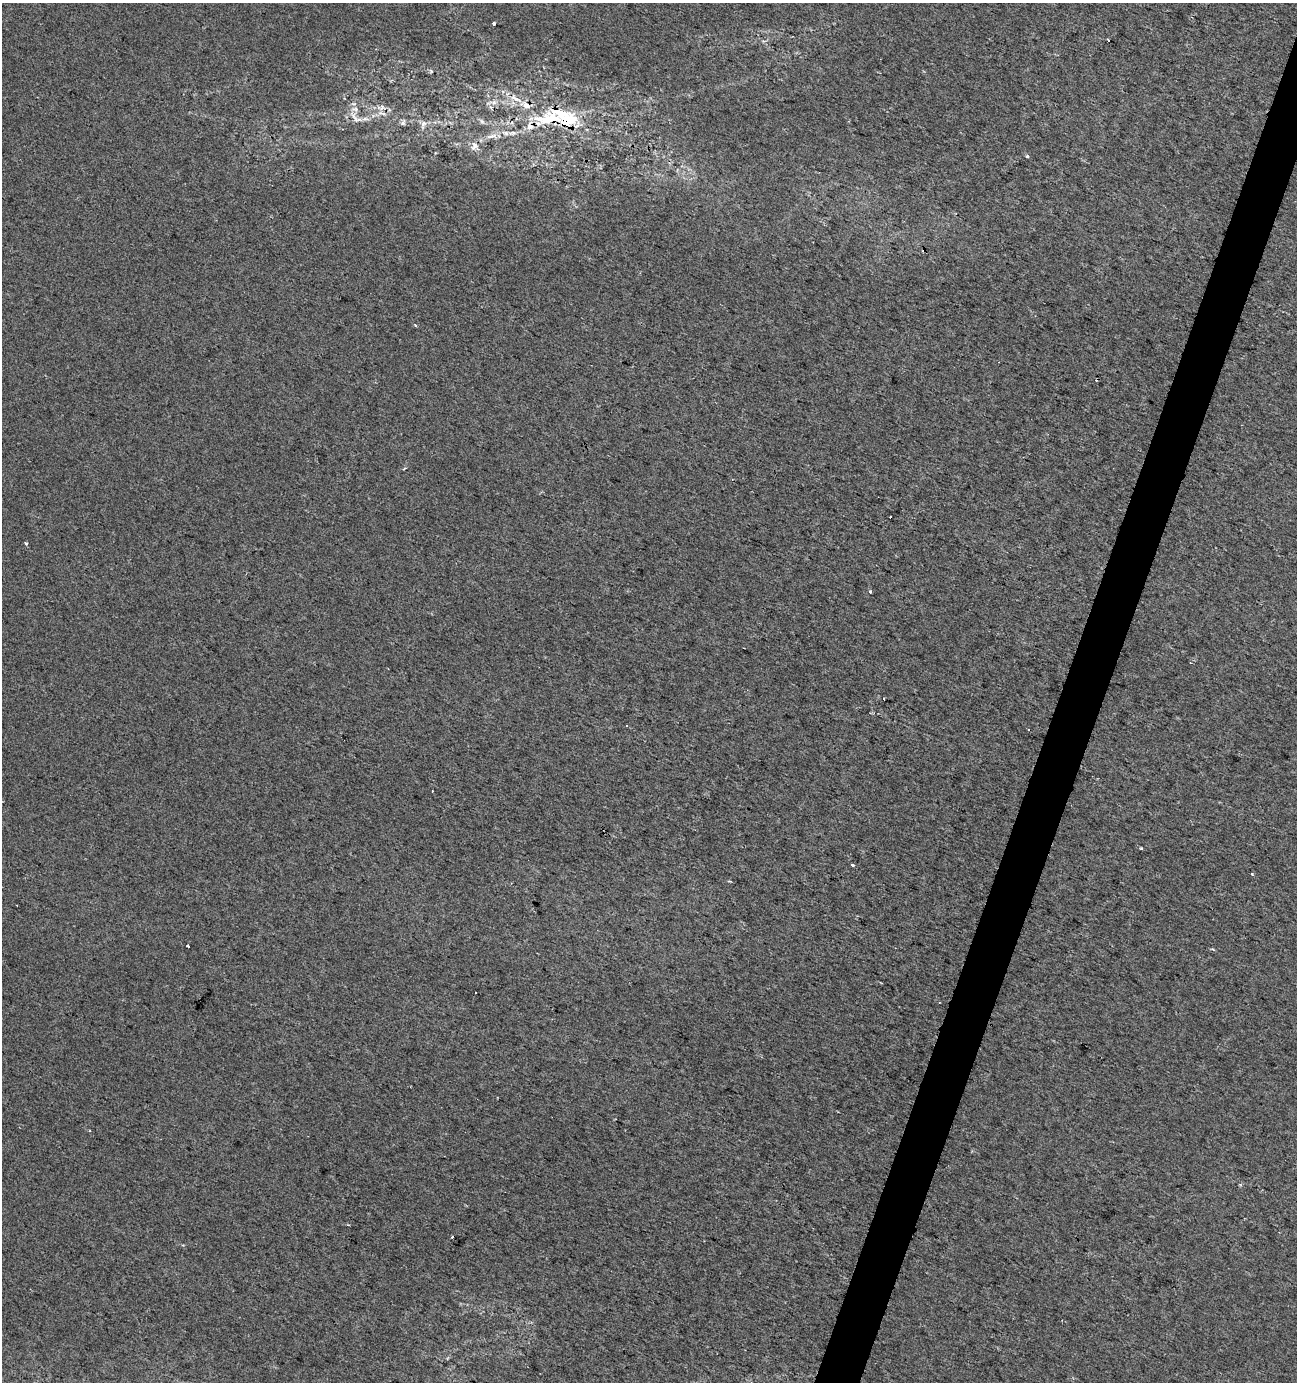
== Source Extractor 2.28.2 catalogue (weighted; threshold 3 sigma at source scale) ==
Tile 10 of 4 x 4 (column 2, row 3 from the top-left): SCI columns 1506-2800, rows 1388-2767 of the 5665 x 5528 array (HDU 1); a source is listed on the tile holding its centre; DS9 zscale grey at full resolution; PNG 1299 x 1384 px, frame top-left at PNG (2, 3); no overlay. Shown black and unused: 3% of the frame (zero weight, under 2 of 3 exposures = <1% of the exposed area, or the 3 px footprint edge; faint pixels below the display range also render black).
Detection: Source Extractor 2.28.2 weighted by HDU 2 'WHT'; one run over the whole footprint, this tile lists its part. Background 0.0287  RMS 0.0052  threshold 0.0234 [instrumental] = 3 sigma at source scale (4.5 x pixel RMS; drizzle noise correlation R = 1.50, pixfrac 1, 0.0396/0.0396 arcsec/px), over >= 5 px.
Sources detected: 37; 8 cosmic-ray / hot-pixel residue — not listed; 5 inside a brighter listed object's ellipse — not listed separately; the other 24 listed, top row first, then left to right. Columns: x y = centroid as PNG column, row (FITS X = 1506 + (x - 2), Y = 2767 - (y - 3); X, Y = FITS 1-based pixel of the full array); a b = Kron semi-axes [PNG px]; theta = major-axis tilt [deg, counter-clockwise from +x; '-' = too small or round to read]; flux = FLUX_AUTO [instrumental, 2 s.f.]
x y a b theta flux
494 23 3 3 - 1.8
1108 40 3 3 - 1.4
431 71 6 4 -72 0.69
515 98 18 6 -29 5.1
494 102 7 6 - 1.9
382 113 13 3 -20 1.4
356 118 22 9 -40 5.2
551 118 54 18 6 34
482 121 7 6 - 1.3
403 123 7 6 - 1.4
423 124 10 7 44 2.3
492 136 16 5 13 3.8
474 146 12 8 64 3.2
1027 156 4 3 - 1.1
924 250 4 3 - 2.2
404 468 4 3 - 0.68
26 543 3 3 - 1
870 591 3 3 - 3.3
884 699 3 2 - 0.63
1028 729 3 2 - 0.59
1141 848 3 3 - 1.4
852 865 3 3 - 2.5
1252 874 3 3 - 3.2
188 946 3 3 - 1.6
Overlapping masked pixels (flux is a lower limit): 2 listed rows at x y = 551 118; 924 250